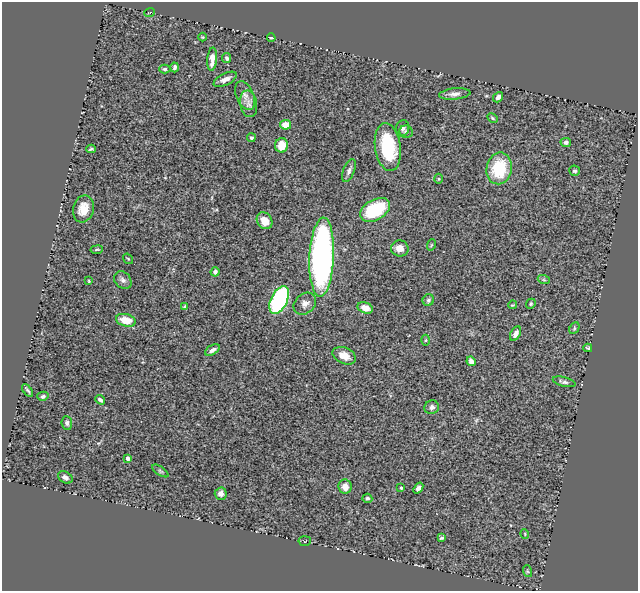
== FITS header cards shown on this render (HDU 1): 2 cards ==
NAXIS1  =                  636
NAXIS2  =                  589

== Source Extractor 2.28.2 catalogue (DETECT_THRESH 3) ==
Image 636 x 589 px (HDU 1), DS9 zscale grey, 1 PNG px = 1 image px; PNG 640 x 593 px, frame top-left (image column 1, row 589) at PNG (2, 2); each listed source drawn as its Kron ellipse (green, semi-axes under 4 px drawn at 4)
Background 0.707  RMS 0.035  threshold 0.106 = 3 sigma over >= 5 px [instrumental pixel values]
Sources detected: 70; all 70 listed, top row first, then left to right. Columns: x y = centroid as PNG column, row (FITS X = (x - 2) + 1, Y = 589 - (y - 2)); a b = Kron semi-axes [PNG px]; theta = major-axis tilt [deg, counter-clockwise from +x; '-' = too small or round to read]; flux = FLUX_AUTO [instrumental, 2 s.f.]
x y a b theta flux
150 12 5 2 - 1.7
203 37 4 3 - 2
271 38 4 3 - 4.8
227 58 5 4 - 5.4
212 59 12 5 85 16
175 67 5 3 - 5.4
165 69 5 4 - 4.8
225 79 13 5 26 13
455 94 16 5 6 12
245 96 15 8 -67 17
498 97 6 4 51 7.9
249 104 13 8 -79 13
492 118 5 3 - 3.3
286 125 5 5 - 36
403 128 8 6 78 7.1
406 132 7 6 - 5.9
251 138 4 4 - 3.7
566 142 5 4 - 5.3
282 145 7 6 - 41
388 147 24 13 -82 140
91 149 4 2 - 3.3
499 168 16 12 79 110
349 171 12 5 68 8.4
575 171 5 5 - 4.4
438 179 5 3 - 2.7
83 209 14 10 75 32
375 210 16 10 30 130
264 221 9 7 -54 30
431 245 6 3 71 2
400 248 9 8 - 17
97 250 6 3 9 2.6
322 257 39 12 87 820
128 259 5 3 - 2.1
215 272 5 4 - 6.5
123 280 10 7 -46 8.9
544 280 6 4 -18 3.1
89 281 4 3 - 2.2
279 300 15 8 65 360
428 300 6 5 - 4.7
305 304 12 9 41 13
531 304 5 4 - 3.4
512 305 4 3 - 2.2
185 307 4 3 - 5.4
365 308 8 5 -20 22
126 320 10 6 -14 38
574 328 6 4 63 3.4
516 333 8 5 62 11
426 340 5 3 - 2.7
588 348 4 3 - 2.9
212 350 8 4 32 8.3
344 356 12 8 -24 20
471 361 5 4 - 11
564 382 12 4 -14 7.5
28 390 7 2 -52 4.1
43 396 6 4 14 4.7
100 400 5 3 - 5
432 407 7 7 - 8.7
67 423 7 5 -83 5.2
127 458 4 4 - 10
160 471 9 3 -34 3.6
65 477 8 5 -30 8.9
345 487 7 6 - 18
401 488 3 3 - 2.7
418 488 6 4 54 7.3
221 494 6 6 - 11
367 498 5 4 - 4
525 534 5 3 - 1.9
442 538 4 3 - 3.1
305 541 6 5 - 2.8
527 571 6 4 -71 2.6